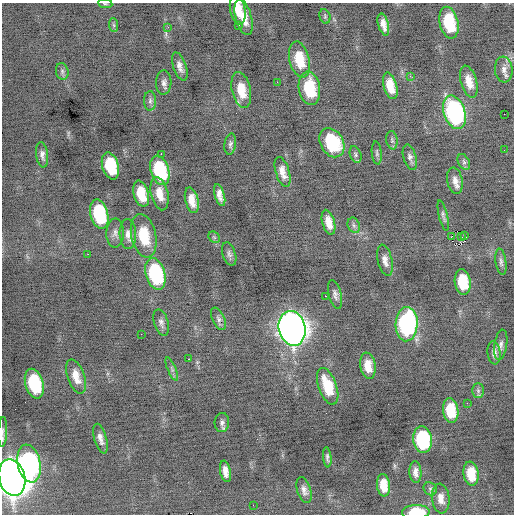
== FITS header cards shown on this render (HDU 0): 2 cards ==
NAXIS1  =                  512 / Axis length
NAXIS2  =                  512 / Axis length

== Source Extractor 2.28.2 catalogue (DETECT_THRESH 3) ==
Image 512 x 512 px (HDU 0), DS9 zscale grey, 1 PNG px = 1 image px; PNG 516 x 516 px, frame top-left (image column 1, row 512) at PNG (2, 3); each listed source drawn as its Kron ellipse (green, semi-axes under 4 px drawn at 4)
Background -0.211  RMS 0.8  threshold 2.41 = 3 sigma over >= 5 px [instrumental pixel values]
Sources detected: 92; all 92 listed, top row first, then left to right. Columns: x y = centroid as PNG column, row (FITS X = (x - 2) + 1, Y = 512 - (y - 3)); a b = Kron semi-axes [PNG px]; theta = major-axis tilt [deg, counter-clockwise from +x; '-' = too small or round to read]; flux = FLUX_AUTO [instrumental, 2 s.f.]
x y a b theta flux
105 4 7 3 -8 69
238 9 15 7 -80 760
325 16 7 5 -72 110
244 17 18 8 -75 770
449 23 16 9 -77 2500
383 24 11 5 -74 410
114 25 7 4 -88 95
238 26 3 3 - 65
168 27 3 3 - 93
299 59 18 10 -77 1600
180 66 15 6 -71 340
504 69 13 9 -85 330
62 71 8 6 -76 160
410 76 3 3 - 81
277 82 2 2 - 110
469 82 16 8 -74 700
164 83 12 7 87 240
390 86 13 6 -74 890
309 88 17 10 -81 1900
241 90 18 9 -77 1100
150 101 9 6 89 170
454 112 17 10 -72 9500
504 114 2 2 - 170
392 140 9 5 -82 130
332 143 16 11 -59 2700
230 144 10 5 81 160
504 150 2 2 - 23
377 153 11 5 -84 140
161 154 2 2 - 430
356 154 8 5 -70 120
42 155 13 6 -82 250
410 157 13 6 -73 220
464 162 8 5 -60 140
110 166 14 8 -74 2600
160 170 15 9 -73 3600
283 172 15 7 -73 470
455 181 13 7 -78 390
141 194 13 7 -74 1300
159 194 17 8 -77 710
220 195 11 5 -73 360
192 200 13 6 -76 650
99 214 15 9 -76 3400
443 216 16 4 -76 150
328 222 13 6 -74 580
354 225 8 6 -68 150
115 233 14 9 89 300
128 234 15 8 -87 390
465 235 3 3 - 580
144 236 22 12 -77 1800
461 236 3 2 - 62
214 237 6 5 - 93
451 237 2 2 - 1100
88 254 2 2 - 360
229 254 12 6 -72 180
385 260 16 7 -76 350
501 262 13 5 -82 180
155 274 16 9 -73 5000
463 282 13 8 -81 1900
335 294 14 6 -76 230
325 296 2 2 - 400
218 319 12 6 -64 190
161 322 14 7 -73 230
407 324 17 11 87 8100
292 328 17 13 -76 57000
141 334 2 2 - 73
501 345 15 6 81 240
494 353 12 6 -84 250
189 359 3 2 - 160
368 366 13 7 -81 790
172 369 12 4 -67 150
76 376 18 8 -71 710
34 384 15 9 -74 3600
328 386 19 9 -70 1700
478 391 7 6 - 150
467 403 2 2 - 170
451 410 12 7 -82 1600
222 423 9 7 84 200
3 432 15 4 88 170
100 439 15 6 -74 330
423 440 13 9 -83 4600
327 457 10 3 -84 130
29 463 19 11 -78 11000
225 471 11 5 -78 390
415 472 11 6 -87 310
471 474 12 7 -82 1100
12 478 18 13 -76 100000
383 485 11 6 -83 820
430 489 7 6 - 130
304 490 13 7 -73 290
441 498 15 9 -84 480
253 505 3 2 - 47
416 512 14 7 2 1500
At the frame edge (FLAGS 8, measured only in part): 4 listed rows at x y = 105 4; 3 432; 12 478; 416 512